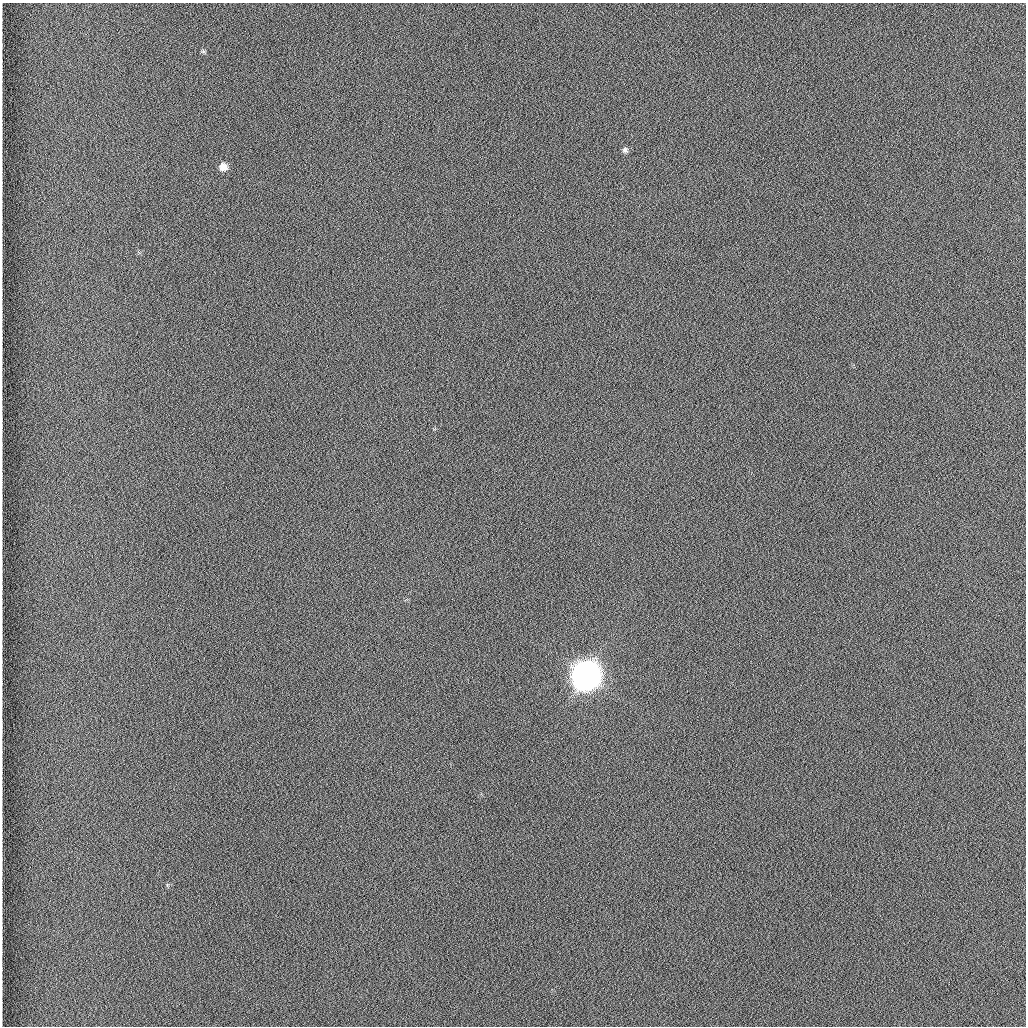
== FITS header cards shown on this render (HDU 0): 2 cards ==
NAXIS1  =                 1024 /fastest changing axis
NAXIS2  =                 1024 /next to fastest changing axis

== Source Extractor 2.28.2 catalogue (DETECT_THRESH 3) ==
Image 1024 x 1024 px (HDU 0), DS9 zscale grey, 1 PNG px = 1 image px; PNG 1028 x 1028 px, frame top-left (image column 1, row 1024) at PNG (2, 3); no overlay
Background 1260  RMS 5.9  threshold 17.7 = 3 sigma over >= 5 px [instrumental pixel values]
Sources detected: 4; all 4 listed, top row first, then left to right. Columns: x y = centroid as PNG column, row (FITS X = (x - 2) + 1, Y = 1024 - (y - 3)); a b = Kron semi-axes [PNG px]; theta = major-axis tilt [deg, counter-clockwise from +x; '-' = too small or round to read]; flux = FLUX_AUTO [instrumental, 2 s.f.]
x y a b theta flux
203 51 6 5 - 690
625 150 6 6 - 1000
223 167 7 7 - 3900
586 676 11 10 - 960000